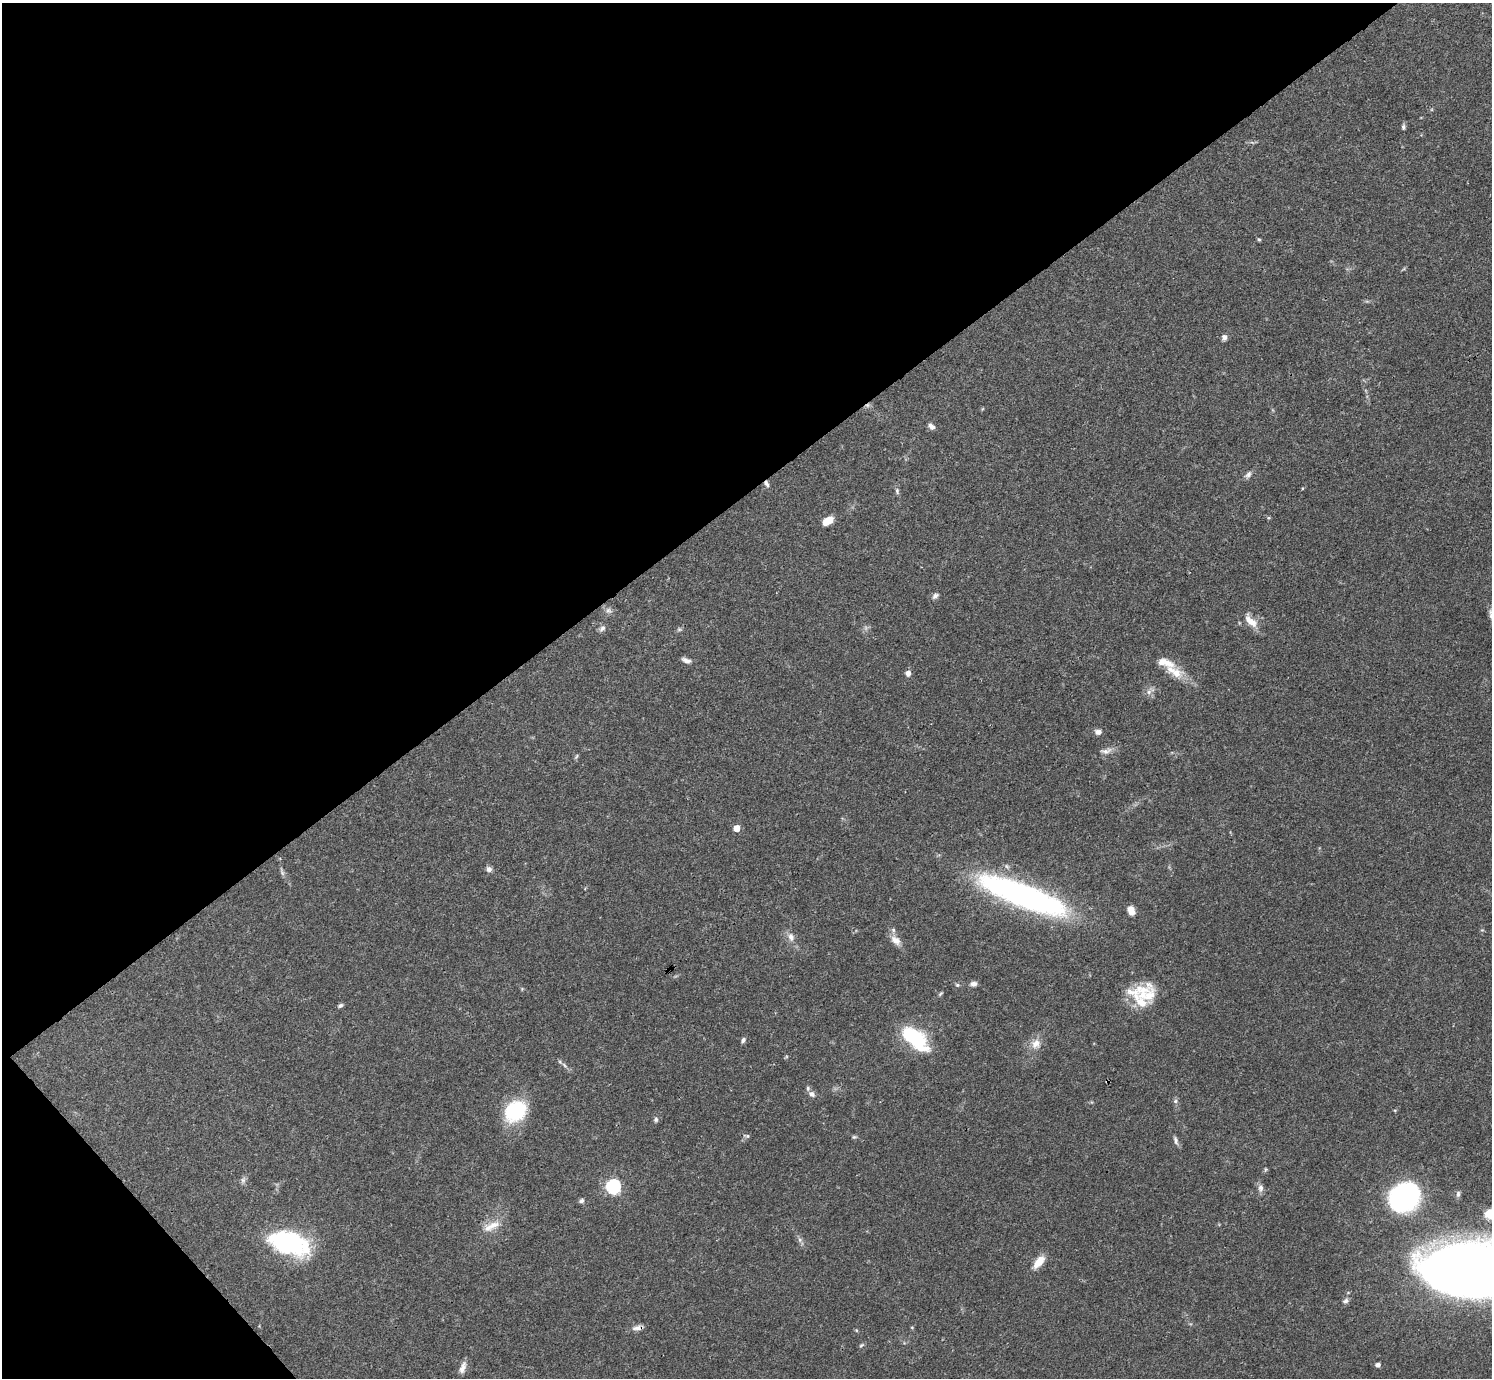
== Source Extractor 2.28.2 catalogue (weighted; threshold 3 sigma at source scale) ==
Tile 5 of 4 x 4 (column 1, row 2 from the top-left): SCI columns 1-1490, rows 2909-4284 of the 5961 x 5958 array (HDU 1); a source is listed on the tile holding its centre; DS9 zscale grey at full resolution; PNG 1494 x 1380 px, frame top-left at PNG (2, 3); no overlay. Shown black and unused: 38% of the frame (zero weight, under 3 of 4 exposures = <1% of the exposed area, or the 3 px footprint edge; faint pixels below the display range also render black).
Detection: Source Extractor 2.28.2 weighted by HDU 2 'WHT'; one run over the whole footprint, this tile lists its part. Background 0.0413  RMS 0.0026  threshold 0.0118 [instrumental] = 3 sigma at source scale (4.5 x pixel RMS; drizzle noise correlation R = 1.50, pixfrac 1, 0.05/0.05 arcsec/px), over >= 5 px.
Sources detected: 72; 1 too faint to see at this stretch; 1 cosmic-ray / hot-pixel residue — not listed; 7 inside a brighter listed object's ellipse — not listed separately; the other 63 listed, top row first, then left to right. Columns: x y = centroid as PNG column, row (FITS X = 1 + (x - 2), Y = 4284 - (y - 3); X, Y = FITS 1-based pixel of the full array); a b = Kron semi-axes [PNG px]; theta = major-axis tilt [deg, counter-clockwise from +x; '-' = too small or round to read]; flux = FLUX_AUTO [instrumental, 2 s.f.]
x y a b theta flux
1403 127 7 5 83 0.57
1259 239 5 4 - 0.35
1224 337 7 7 - 0.92
931 426 9 6 -45 1.1
1248 475 11 6 48 0.97
766 483 8 5 -63 0.8
897 491 9 5 -81 0.63
1268 518 5 3 - 0.27
828 521 11 7 35 3.9
935 596 9 6 47 0.85
608 610 9 7 -55 0.96
1491 615 20 7 -73 1.9
1251 621 20 9 -46 3.4
602 628 9 6 45 0.86
679 629 6 5 - 0.46
686 660 11 5 -17 1.1
1174 672 29 12 -32 5.3
908 673 6 5 - 1.3
1149 692 7 6 - 1
1098 732 8 6 -1 1.1
1106 751 16 7 13 1.5
576 756 6 4 59 0.39
736 828 5 5 - 4.1
489 869 7 6 - 0.95
1022 895 98 22 -21 80
1131 910 10 7 -65 2.3
791 937 13 8 -73 1.7
896 940 15 9 -41 2.2
973 984 8 6 4 1.1
957 985 6 5 - 0.45
1142 992 36 22 33 9.1
940 994 7 4 45 0.37
340 1006 7 5 31 0.57
913 1037 30 13 -41 22
743 1040 7 5 57 0.66
1036 1044 14 11 57 2.7
564 1065 8 4 -53 0.57
812 1094 10 7 -37 0.99
1175 1101 6 6 - 0.54
515 1111 22 18 36 18
656 1119 7 6 - 0.59
746 1136 9 4 -11 0.5
854 1137 7 4 -6 0.42
1176 1140 13 5 -72 0.86
1265 1170 6 3 72 0.34
243 1180 9 6 75 0.8
613 1186 6 6 - 55
1260 1188 11 7 88 1.1
1458 1194 9 5 89 0.73
1404 1198 20 16 15 80
581 1201 6 5 - 0.64
1491 1214 19 11 -8 6.1
491 1226 27 10 26 3.6
800 1240 7 5 -47 0.67
287 1242 45 27 -19 29
1039 1262 17 8 49 3.6
1469 1270 64 32 -4 600
1345 1301 8 6 40 0.77
912 1327 5 3 - 0.23
637 1328 13 7 8 1.4
861 1345 7 4 28 0.4
1378 1365 4 4 - 1
463 1368 16 7 71 1.7
Overlapping masked pixels (flux is a lower limit): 2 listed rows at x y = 766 483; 637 1328
Isophote crosses this tile's border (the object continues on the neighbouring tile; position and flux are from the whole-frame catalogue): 3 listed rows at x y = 1491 615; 1491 1214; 1469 1270